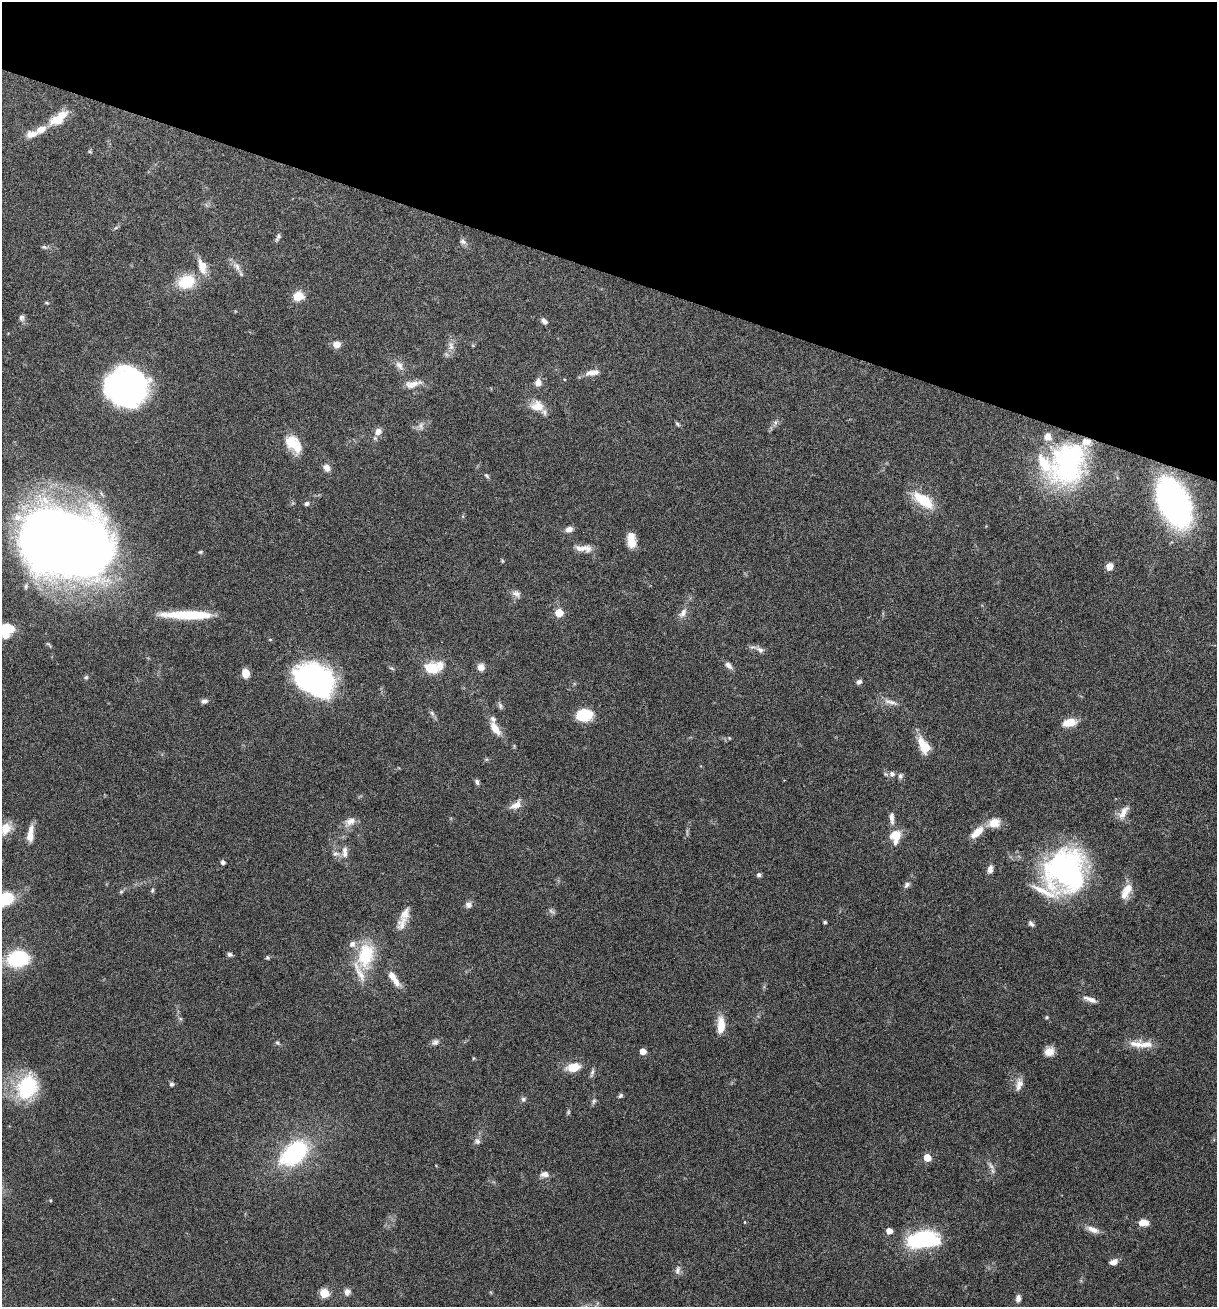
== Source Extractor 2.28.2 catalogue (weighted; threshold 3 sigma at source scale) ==
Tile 2 of 4 x 4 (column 2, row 1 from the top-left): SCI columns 1402-2616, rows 3925-5229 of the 5307 x 5252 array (HDU 1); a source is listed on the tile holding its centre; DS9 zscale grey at full resolution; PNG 1219 x 1309 px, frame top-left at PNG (2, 2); no overlay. Shown black and unused: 21% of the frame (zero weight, under 5 of 9 exposures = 3% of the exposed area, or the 3 px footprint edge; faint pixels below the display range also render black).
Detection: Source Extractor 2.28.2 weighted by HDU 2 'WHT'; one run over the whole footprint, this tile lists its part. Background 0.0462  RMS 0.0032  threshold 0.013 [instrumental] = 3 sigma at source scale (4.09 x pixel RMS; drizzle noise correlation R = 1.36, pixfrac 0.8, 0.05/0.05 arcsec/px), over >= 5 px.
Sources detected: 140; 2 too faint to see at this stretch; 1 inside a brighter object's white glare — not listed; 13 inside a brighter listed object's ellipse — not listed separately; the other 124 listed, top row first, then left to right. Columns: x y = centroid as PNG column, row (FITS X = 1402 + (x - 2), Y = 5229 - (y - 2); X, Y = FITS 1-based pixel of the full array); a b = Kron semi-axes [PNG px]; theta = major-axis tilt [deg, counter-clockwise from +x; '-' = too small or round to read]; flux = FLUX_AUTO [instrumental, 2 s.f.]
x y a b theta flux
58 118 26 11 37 5.9
32 134 15 9 12 2.5
90 152 6 3 -19 0.32
278 237 11 5 57 0.78
463 241 9 6 -31 0.99
44 247 9 5 -16 0.65
237 266 14 8 -62 1.9
202 267 20 10 -74 3.9
186 282 23 17 21 8.7
298 296 6 5 - 15
47 303 5 4 - 0.33
21 317 8 6 -90 0.91
544 321 8 5 -41 1.1
337 344 10 8 -1 1.9
451 346 14 7 -81 1.8
399 365 15 8 -58 1.9
592 372 20 7 9 2.2
538 382 10 8 80 1.7
413 384 24 9 12 3
127 387 32 30 -1 95
537 406 19 15 -10 4.3
775 422 8 5 83 0.8
677 424 7 4 -29 0.5
421 426 11 7 -83 1.3
378 431 9 7 42 2.1
291 442 20 16 -29 5.7
1068 463 51 39 66 50
326 468 11 8 -48 1.4
486 476 9 4 -45 0.5
923 500 32 13 -36 8.4
307 503 6 5 - 0.83
1174 503 32 18 -65 130
569 529 9 6 13 1.5
631 540 17 9 -83 3.7
66 544 72 51 -16 440
583 548 23 8 -4 2.7
201 552 6 4 20 0.39
502 561 5 4 - 0.3
1109 566 7 6 - 2.4
516 594 11 7 -31 1.3
559 613 5 5 - 7.8
683 613 14 8 53 1.8
188 615 52 8 0 14
5 629 15 8 5 12
760 650 11 7 -27 1.4
728 665 11 7 -45 1.3
481 667 8 7 - 1.9
431 668 20 13 -15 6.1
245 673 8 7 - 3.3
86 677 6 5 - 0.47
315 682 40 27 -42 59
859 682 6 5 - 0.97
204 701 8 5 14 0.96
891 702 22 6 -16 2.1
500 706 9 5 -67 0.75
432 713 9 5 -62 0.81
584 715 15 11 7 9.1
1070 722 10 6 11 6.9
495 728 16 8 -56 4
729 738 5 4 - 0.32
925 747 9 6 -55 12
892 774 7 6 - 1.2
900 776 8 6 73 0.78
477 782 8 5 -68 0.72
516 805 15 8 33 2.5
1123 812 21 8 58 2.6
891 817 12 6 89 1.5
350 821 16 10 32 2.6
994 823 16 12 16 3.7
5 829 17 13 46 4.1
977 832 20 9 44 4
30 834 20 7 83 3.4
895 836 15 13 27 4.6
345 852 17 8 -89 2.2
336 853 10 7 2 1.1
223 862 5 4 - 0.93
990 869 10 6 79 1.6
1065 871 33 29 50 100
759 875 5 5 - 0.72
907 885 9 6 48 0.88
152 890 6 4 70 0.47
1126 891 21 9 62 4.1
121 892 5 5 - 0.43
4 900 14 8 23 20
468 905 8 7 - 1.2
552 911 10 5 -35 0.68
825 922 4 3 - 0.46
402 923 22 12 61 3.1
1031 924 8 5 -48 0.75
230 954 6 5 - 0.73
366 955 37 22 79 14
267 958 6 5 - 0.42
18 959 19 14 8 20
394 979 23 7 -56 3.6
1090 999 17 6 -20 1.8
1047 1017 5 4 - 0.37
721 1025 20 9 89 4.3
435 1042 10 7 34 1.1
277 1043 6 5 - 0.49
1137 1044 22 10 -7 3.8
643 1051 5 4 - 3.3
1049 1051 11 10 - 2.6
573 1067 11 7 9 6.3
592 1073 13 4 74 0.79
171 1084 5 4 - 0.82
1019 1084 16 9 76 2.1
27 1087 30 23 67 20
621 1095 7 5 46 0.55
523 1099 7 6 - 0.71
594 1101 8 5 61 0.63
477 1141 8 8 - 0.99
294 1153 26 17 40 35
927 1157 5 5 - 6.8
545 1174 12 7 2 1.5
745 1222 4 3 - 0.21
1143 1222 10 6 -1 3.3
1093 1229 17 7 -22 2.2
889 1231 5 5 - 2.7
923 1240 33 16 6 30
1114 1262 8 5 18 2.2
677 1270 12 7 79 1.2
347 1292 9 7 78 1.4
324 1293 5 5 - 13
1018 1298 8 6 86 1.2
Isophote crosses this tile's border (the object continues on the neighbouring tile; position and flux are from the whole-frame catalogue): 4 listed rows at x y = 66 544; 5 629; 5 829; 4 900